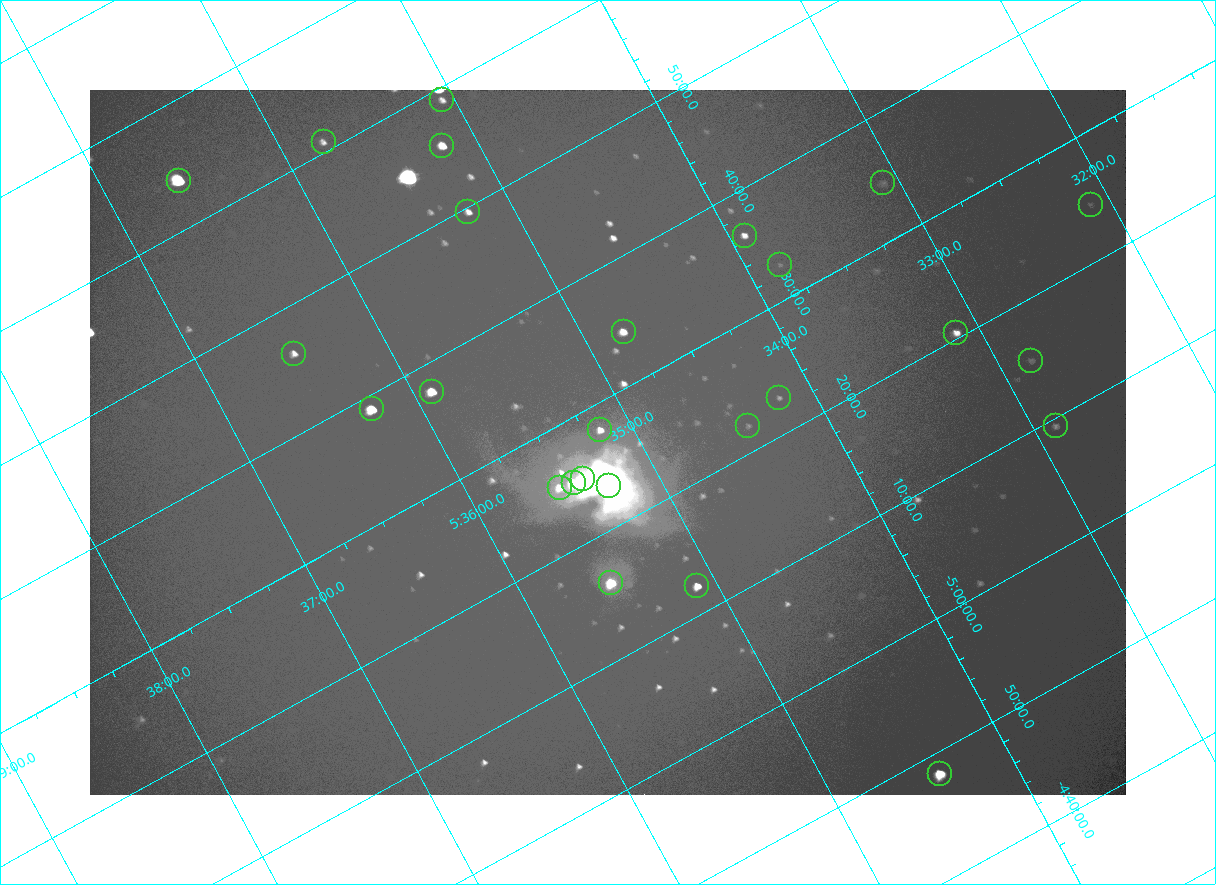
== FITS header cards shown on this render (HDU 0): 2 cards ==
NAXIS1  =                 2072
NAXIS2  =                 1410

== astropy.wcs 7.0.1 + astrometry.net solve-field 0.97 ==
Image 2072 x 1410 px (HDU 0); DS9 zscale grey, zoomed out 1/2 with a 90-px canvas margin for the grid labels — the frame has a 2x2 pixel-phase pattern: the four 2x2 pixel phases sit at different levels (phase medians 97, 104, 104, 172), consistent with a one-shot-colour (mosaic) sensor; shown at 1/2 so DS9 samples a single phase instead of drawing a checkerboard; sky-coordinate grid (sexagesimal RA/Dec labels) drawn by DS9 from the SOLVED WCS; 26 Tycho-2 reference stars matched to detected sources circled (green)
Header WCS: none
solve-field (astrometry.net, Tycho-2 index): SOLVED blind (the file carries no WCS)
Solved WCS: RA---TAN-SIP/DEC--TAN-SIP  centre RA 05:35:10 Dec -05:27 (83.79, -5.44 deg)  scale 2.56 arcsec/px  FOV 88.2' x 59.8'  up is -152 deg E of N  parity flipped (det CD > 0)
(file carries no celestial WCS; the grid is the blind solution)
Tycho-2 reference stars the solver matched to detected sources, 26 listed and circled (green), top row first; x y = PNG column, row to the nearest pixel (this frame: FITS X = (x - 90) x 2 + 1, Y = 1410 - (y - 90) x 2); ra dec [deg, ICRS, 3 dp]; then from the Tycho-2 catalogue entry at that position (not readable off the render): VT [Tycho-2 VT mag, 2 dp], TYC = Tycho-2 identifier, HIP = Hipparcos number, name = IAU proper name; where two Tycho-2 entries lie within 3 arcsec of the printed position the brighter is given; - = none
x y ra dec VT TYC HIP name
442 100 83.765 -5.984 8.95 4778-1377-1 - -
324 142 83.942 -6.013 8.95 4778-1351-1 - -
442 146 83.796 -5.927 7.42 4778-1370-1 - -
178 180 84.149 -6.065 5.71 4778-1379-1 26345 -
883 183 83.271 -5.577 10.70 4774-816-1 - -
1090 204 83.027 -5.407 10.64 4774-422-1 - -
468 212 83.808 -5.827 8.43 4778-1364-1 - -
744 236 83.480 -5.607 8.83 4774-850-1 - -
780 265 83.455 -5.546 10.93 4774-913-1 - -
624 332 83.696 -5.571 8.07 4774-809-1 - -
956 332 83.281 -5.341 8.59 4774-473-1 26021 -
294 354 84.122 -5.770 8.64 4778-1069-1 - -
1031 360 83.207 -5.255 10.70 4774-524-1 - -
432 392 83.975 -5.628 7.32 4778-1369-1 - -
779 398 83.546 -5.382 10.28 4774-846-1 - -
372 409 84.063 -5.648 6.51 4778-1378-1 26314 -
748 426 83.604 -5.368 10.89 4774-818-2 - -
1056 426 83.221 -5.156 10.21 4774-573-1 - -
600 430 83.791 -5.465 8.45 4774-849-1 - -
583 478 83.845 -5.416 5.03 4774-933-1 26235 -
574 483 83.860 -5.417 6.19 4774-934-1 - -
608 486 83.819 -5.390 5.06 4774-931-1 26221 -
560 488 83.881 -5.421 8.46 4774-935-1 - -
611 582 83.881 -5.267 6.87 4774-906-1 26258 -
697 586 83.776 -5.204 7.81 4774-915-1 - -
940 774 83.600 -4.804 6.81 4774-926-1 26137 -